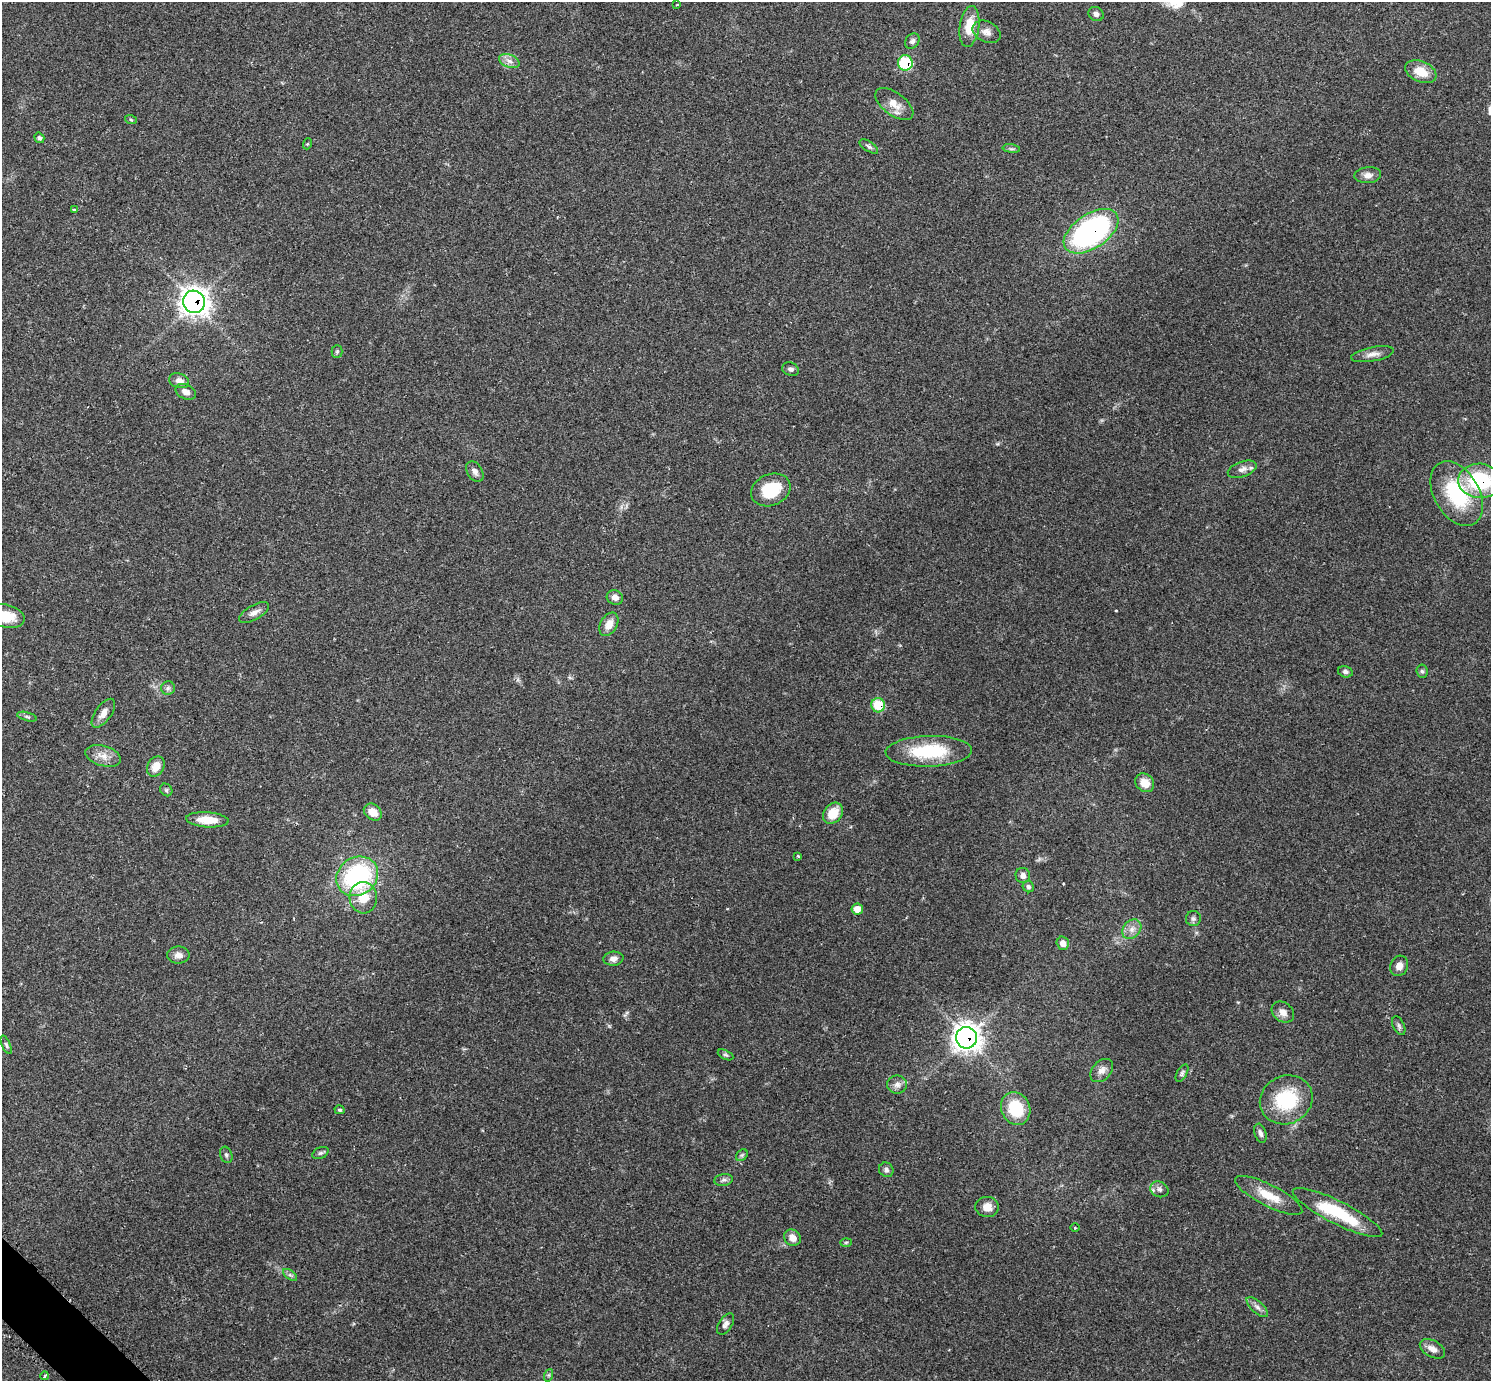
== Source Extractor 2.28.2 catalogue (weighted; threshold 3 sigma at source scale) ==
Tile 7 of 4 x 4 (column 3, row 2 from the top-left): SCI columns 3011-4499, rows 2948-4326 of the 6040 x 6040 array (HDU 1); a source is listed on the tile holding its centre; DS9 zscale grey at full resolution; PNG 1493 x 1383 px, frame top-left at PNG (2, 2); each listed source drawn as its Kron ellipse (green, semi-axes under 4 px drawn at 4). Shown black and unused: <1% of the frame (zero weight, under 2 of 3 exposures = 2% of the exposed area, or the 3 px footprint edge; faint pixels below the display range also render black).
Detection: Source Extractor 2.28.2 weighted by HDU 2 'WHT'; one run over the whole footprint, this tile lists its part. Background 0.0776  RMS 0.0054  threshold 0.0244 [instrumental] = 3 sigma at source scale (4.5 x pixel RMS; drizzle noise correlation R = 1.50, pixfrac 1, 0.05/0.05 arcsec/px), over >= 5 px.
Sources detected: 88; all 88 listed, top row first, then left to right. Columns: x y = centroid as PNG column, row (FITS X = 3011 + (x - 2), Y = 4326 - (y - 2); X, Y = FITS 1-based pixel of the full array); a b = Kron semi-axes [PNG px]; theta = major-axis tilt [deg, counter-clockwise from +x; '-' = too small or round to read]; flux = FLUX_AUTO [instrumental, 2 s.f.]
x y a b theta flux
677 5 4 3 - 0.44
1096 14 8 6 -32 2
969 26 21 9 82 11
987 32 15 10 -26 3.9
912 41 8 6 49 1.6
509 61 11 6 -20 3
905 63 7 7 - 26
1421 72 16 10 -23 9.9
894 104 22 11 -37 6.7
131 120 6 3 -19 0.68
39 138 5 4 - 1.2
307 144 5 3 - 0.51
869 146 10 5 -33 1.3
1011 149 8 4 -8 1
1368 175 13 8 4 3.1
74 210 3 3 - 0.74
1091 231 31 17 34 140
194 302 11 11 - 440
337 352 6 5 - 0.84
1372 354 21 7 11 3.5
790 369 8 6 -21 1.6
179 381 10 7 -18 3.5
186 392 11 7 -26 3.1
1242 469 15 7 19 3
475 472 11 7 -58 2.3
1480 481 21 17 -4 41
771 490 20 15 23 20
1457 494 35 22 -60 41
615 597 8 7 - 2.9
254 613 16 7 30 3.2
6 616 19 11 -14 13
609 624 13 8 60 5.1
1422 671 7 5 -83 1.1
1345 672 7 5 -15 1.5
168 688 7 7 - 1.5
878 705 7 7 - 17
103 713 17 8 54 4.2
27 717 10 3 -15 0.96
929 751 43 15 2 31
103 756 18 10 -16 5.4
156 766 11 8 60 6.4
1145 783 10 8 -42 6.9
166 790 7 5 -47 1.1
373 812 10 7 -39 6.3
833 813 11 8 50 9.8
207 820 21 7 -4 11
798 856 4 3 - 0.7
1023 875 7 7 - 2.4
357 876 22 19 34 71
1028 887 6 5 - 1.1
363 898 15 14 - 11
857 909 6 5 - 5.5
1193 919 7 7 - 1.4
1132 929 11 8 49 3.5
1063 943 7 6 - 3.3
178 955 11 8 -1 3.2
613 959 10 7 5 3
1399 966 10 9 - 3.6
1283 1012 12 9 -38 3.7
1399 1026 10 5 -65 1.4
966 1038 11 10 - 470
6 1045 10 4 -66 1.1
726 1055 8 4 -26 0.97
1102 1071 13 9 47 3.4
1182 1073 9 5 61 1.1
897 1084 10 9 - 2.7
1286 1100 27 24 27 32
1016 1108 17 14 -63 20
340 1110 5 3 - 0.72
1260 1133 10 6 -71 1.8
320 1153 8 5 26 1.2
226 1155 8 6 -70 1.3
742 1155 6 5 - 1
886 1170 7 7 - 1.6
724 1180 9 6 8 1.6
1159 1189 9 7 -24 2.1
1269 1195 37 10 -27 12
987 1207 12 10 -4 4.9
1337 1212 50 11 -27 32
1075 1228 4 3 - 0.58
792 1238 9 7 -43 4.3
846 1242 6 4 2 0.71
290 1275 8 4 -36 1.2
1257 1307 13 6 -42 2.3
726 1324 12 6 57 2.1
1432 1349 13 8 -28 3.7
549 1375 6 4 71 0.75
45 1376 4 3 - 1.2
Overlapping masked pixels (flux is a lower limit): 6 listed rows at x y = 905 63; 1091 231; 194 302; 1480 481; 878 705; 966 1038
Isophote crosses this tile's border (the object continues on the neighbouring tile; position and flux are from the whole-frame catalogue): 2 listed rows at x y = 1480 481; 6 616